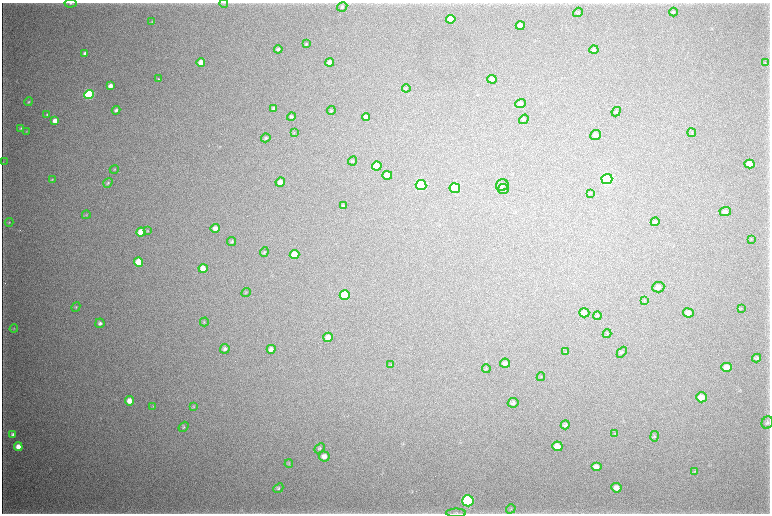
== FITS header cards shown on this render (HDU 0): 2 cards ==
NAXIS1  =                 1536 / length of data axis 1
NAXIS2  =                 1023 / length of data axis 2

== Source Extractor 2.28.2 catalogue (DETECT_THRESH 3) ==
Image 1536 x 1023 px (HDU 0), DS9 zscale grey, zoomed out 1/2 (1 PNG px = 2 x 2 image px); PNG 772 x 516 px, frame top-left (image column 1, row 1022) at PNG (2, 3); each listed source drawn as its Kron ellipse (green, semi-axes under 4 px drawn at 4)
Background 4340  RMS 37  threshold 112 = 3 sigma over >= 5 px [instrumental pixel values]
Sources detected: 118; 5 cannot appear on this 1/2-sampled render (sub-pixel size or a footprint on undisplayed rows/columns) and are neither listed nor drawn; the other 113 listed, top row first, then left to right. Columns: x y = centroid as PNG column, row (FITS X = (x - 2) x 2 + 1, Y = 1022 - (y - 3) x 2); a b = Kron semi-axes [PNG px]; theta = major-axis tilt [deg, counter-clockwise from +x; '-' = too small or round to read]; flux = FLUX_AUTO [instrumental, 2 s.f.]
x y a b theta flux
71 3 6 3 6 9.4e+03
224 3 4 2 - 4.6e+03
342 7 5 4 - 1.6e+04
578 12 5 3 - 9.4e+03
673 12 4 3 - 8.4e+03
451 19 4 4 - 1.6e+05
152 21 3 2 - 3.9e+03
520 26 4 4 - 6.3e+04
306 44 4 3 - 8.9e+03
278 49 4 3 - 1.9e+04
594 50 4 4 - 1.8e+04
85 53 4 3 - 2.2e+04
201 62 4 4 - 7.8e+04
330 62 4 4 - 5.6e+04
765 63 4 3 - 8.5e+03
158 79 4 3 - 6.5e+03
492 79 5 4 - 2.7e+04
110 86 4 3 - 4.1e+04
406 88 4 3 - 7.3e+03
89 94 5 4 - 1.1e+06
29 102 4 3 - 9.6e+03
521 104 5 4 - 1.9e+04
273 108 4 3 - 1.2e+04
116 110 4 3 - 1.7e+04
331 111 4 3 - 7.3e+03
616 112 5 4 - 9.1e+03
47 114 4 3 - 8.5e+03
291 117 4 4 - 1.2e+04
366 117 4 4 - 3.5e+04
524 119 5 4 - 1.2e+04
55 121 4 4 - 5.5e+04
21 128 3 3 - 6.8e+03
27 131 3 2 - 3.9e+03
294 132 4 2 - 3.9e+03
692 133 4 3 - 7.4e+03
596 135 5 4 - 2.5e+04
266 138 5 4 - 1.3e+04
353 161 5 3 - 9.0e+03
3 162 4 2 - 4.9e+03
750 164 5 4 - 9.6e+04
377 166 5 4 - 1.6e+05
114 169 5 3 - 7.2e+03
387 175 5 4 - 1.1e+05
52 179 3 3 - 5.7e+03
607 179 5 5 - 1.8e+06
280 182 5 4 - 5.9e+04
108 183 5 4 - 1.0e+04
421 185 5 5 - 1.5e+06
502 185 6 6 - 1.8e+04
455 188 5 5 - 6.7e+05
503 189 5 5 - 1.5e+04
591 193 3 3 - 4.8e+03
343 206 4 3 - 1.4e+04
725 212 5 4 - 2.9e+04
86 215 4 2 - 4.8e+03
9 222 4 3 - 6.6e+03
655 222 4 4 - 1.3e+04
215 228 4 4 - 3.5e+04
147 231 4 3 - 5.5e+03
141 232 4 4 - 1.3e+05
751 239 3 2 - 2.8e+03
232 242 5 3 - 1.2e+04
264 252 5 3 - 9.3e+03
295 255 5 4 - 1.2e+05
139 262 4 4 - 1.7e+05
203 268 4 4 - 8.0e+04
658 287 6 5 - 4.0e+04
246 293 5 3 - 5.8e+03
345 295 5 5 - 4.8e+05
644 300 4 3 - 5.7e+03
76 307 5 4 - 9.3e+03
741 308 3 2 - 3.7e+03
584 313 5 4 - 3.9e+04
688 313 5 4 - 4.9e+04
597 316 4 3 - 6.7e+03
204 322 4 3 - 6.1e+03
100 323 5 4 - 2.2e+04
14 329 4 3 - 5.5e+03
607 334 4 3 - 6.1e+03
328 337 5 4 - 5.4e+04
225 349 5 4 - 2.2e+04
271 349 4 4 - 2.8e+04
566 352 3 2 - 4.7e+03
622 352 6 4 49 1.1e+04
757 358 4 3 - 1.4e+04
505 363 5 4 - 2.3e+04
391 365 4 3 - 4.6e+03
727 367 5 4 - 7.2e+04
486 368 5 2 - 4.5e+03
541 377 4 3 - 6.0e+03
701 397 5 5 - 9.1e+04
129 401 5 4 - 6.6e+04
513 403 5 4 - 2.1e+04
153 406 3 2 - 4.1e+03
194 407 4 3 - 6.4e+03
767 423 6 5 - 1.8e+04
565 425 5 4 - 1.7e+04
183 427 5 4 - 9.5e+03
13 434 4 4 - 1.7e+04
615 434 3 2 - 3.9e+03
654 436 5 3 - 7.7e+03
557 446 5 5 - 9.5e+04
18 447 4 4 - 7.2e+04
319 448 6 4 42 1.1e+04
324 456 5 5 - 4.6e+04
289 464 4 3 - 5.9e+03
596 467 5 4 - 3.8e+04
695 471 3 3 - 5.8e+03
278 488 5 4 - 1.2e+04
616 488 5 4 - 4.9e+04
468 501 5 5 - 1.5e+06
511 509 5 2 - 6.0e+03
456 513 10 4 -1 1.8e+04
At the frame edge (FLAGS 8, measured only in part): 2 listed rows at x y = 71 3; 456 513
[5 sub-pixel or undisplayed-footprint detections neither listed nor drawn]